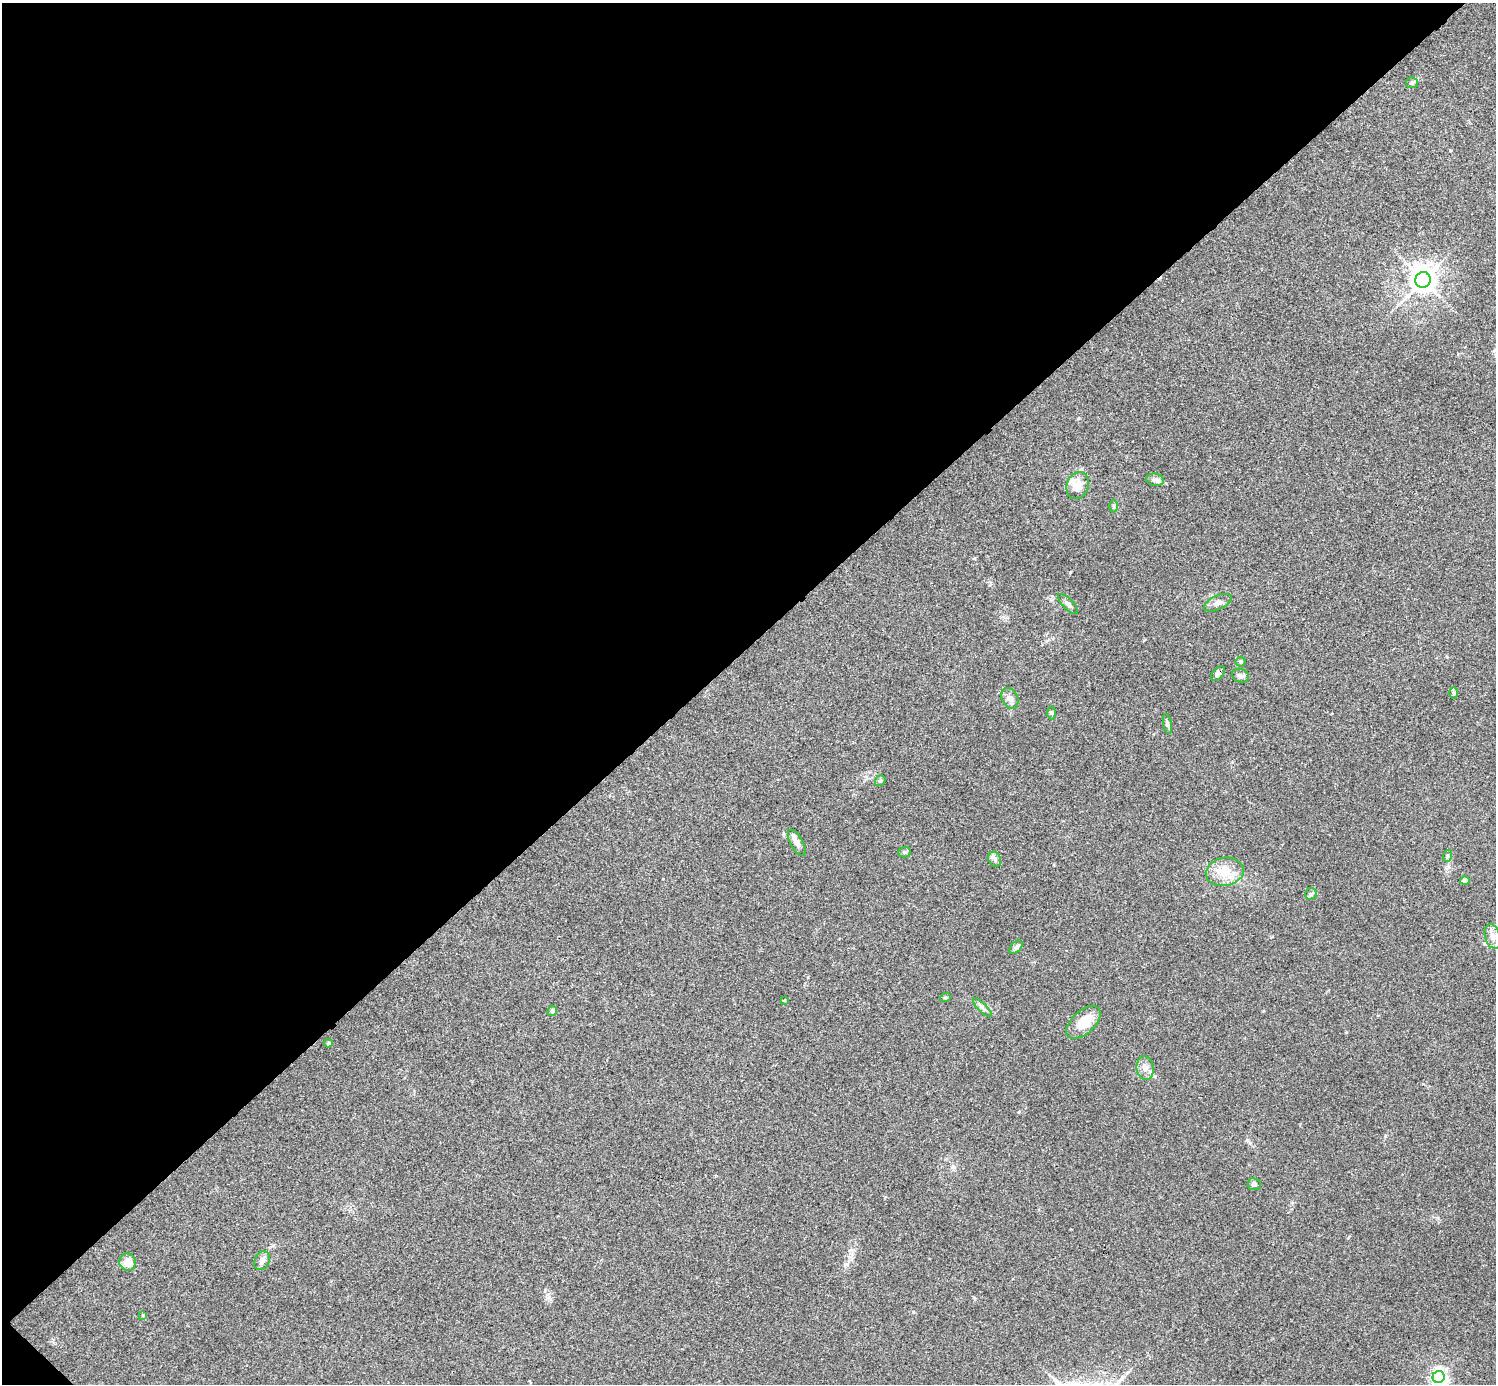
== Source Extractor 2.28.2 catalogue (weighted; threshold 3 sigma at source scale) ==
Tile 5 of 4 x 4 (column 1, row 2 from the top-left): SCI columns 4-1497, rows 2921-4302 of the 5984 x 5984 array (HDU 1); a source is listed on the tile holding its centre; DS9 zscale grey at full resolution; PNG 1498 x 1386 px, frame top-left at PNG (2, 3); each listed source drawn as its Kron ellipse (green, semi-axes under 4 px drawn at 4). Shown black and unused: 47% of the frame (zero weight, under 3 of 4 exposures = <1% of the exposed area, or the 3 px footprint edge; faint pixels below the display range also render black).
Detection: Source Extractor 2.28.2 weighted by HDU 2 'WHT'; one run over the whole footprint, this tile lists its part. Background 0.0342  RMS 0.0047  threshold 0.0212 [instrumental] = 3 sigma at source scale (4.5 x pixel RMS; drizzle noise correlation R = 1.50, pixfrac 1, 0.05/0.05 arcsec/px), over >= 5 px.
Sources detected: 37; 1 inside a brighter listed object's ellipse — not listed separately; the other 36 listed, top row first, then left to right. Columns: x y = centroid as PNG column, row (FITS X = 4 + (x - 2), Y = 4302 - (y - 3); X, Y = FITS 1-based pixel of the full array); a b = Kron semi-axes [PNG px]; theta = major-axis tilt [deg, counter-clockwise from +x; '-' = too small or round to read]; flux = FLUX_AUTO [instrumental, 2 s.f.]
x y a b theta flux
1412 83 6 5 - 0.77
1423 280 8 7 - 500
1155 480 9 6 -9 2.4
1078 485 14 11 68 5.9
1114 506 6 4 -90 0.66
1218 603 15 7 24 2.2
1068 604 13 5 -45 1.6
1240 662 5 5 - 0.76
1218 674 8 5 48 1.2
1240 676 9 6 -22 1.7
1454 693 6 4 90 0.61
1010 698 11 8 -62 2.5
1052 713 6 4 -88 0.66
1167 724 10 4 -79 1
880 781 6 4 52 0.82
797 843 14 6 -61 2.7
905 852 6 5 - 0.8
1447 856 6 4 72 0.61
995 859 8 6 -64 1.3
1225 872 19 14 10 8
1465 880 4 4 - 2.3
1311 894 6 6 - 0.93
1492 936 13 7 -75 3
1016 947 8 5 45 0.98
945 998 5 3 - 0.5
784 1000 3 2 - 0.4
982 1008 12 3 -45 1.2
552 1011 5 4 - 1.2
1083 1022 21 11 43 9.8
328 1043 4 3 - 0.59
1145 1068 12 8 -82 2.7
1254 1184 6 6 - 1.4
262 1261 10 7 61 1.8
128 1262 9 8 - 5.8
143 1315 4 4 - 0.38
1439 1377 6 6 - 150
Overlapping masked pixels (flux is a lower limit): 1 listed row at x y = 1218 674
Unlisted compact peaks at least as high as the median listed source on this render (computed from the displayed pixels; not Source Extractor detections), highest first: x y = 1070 572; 1385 1136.